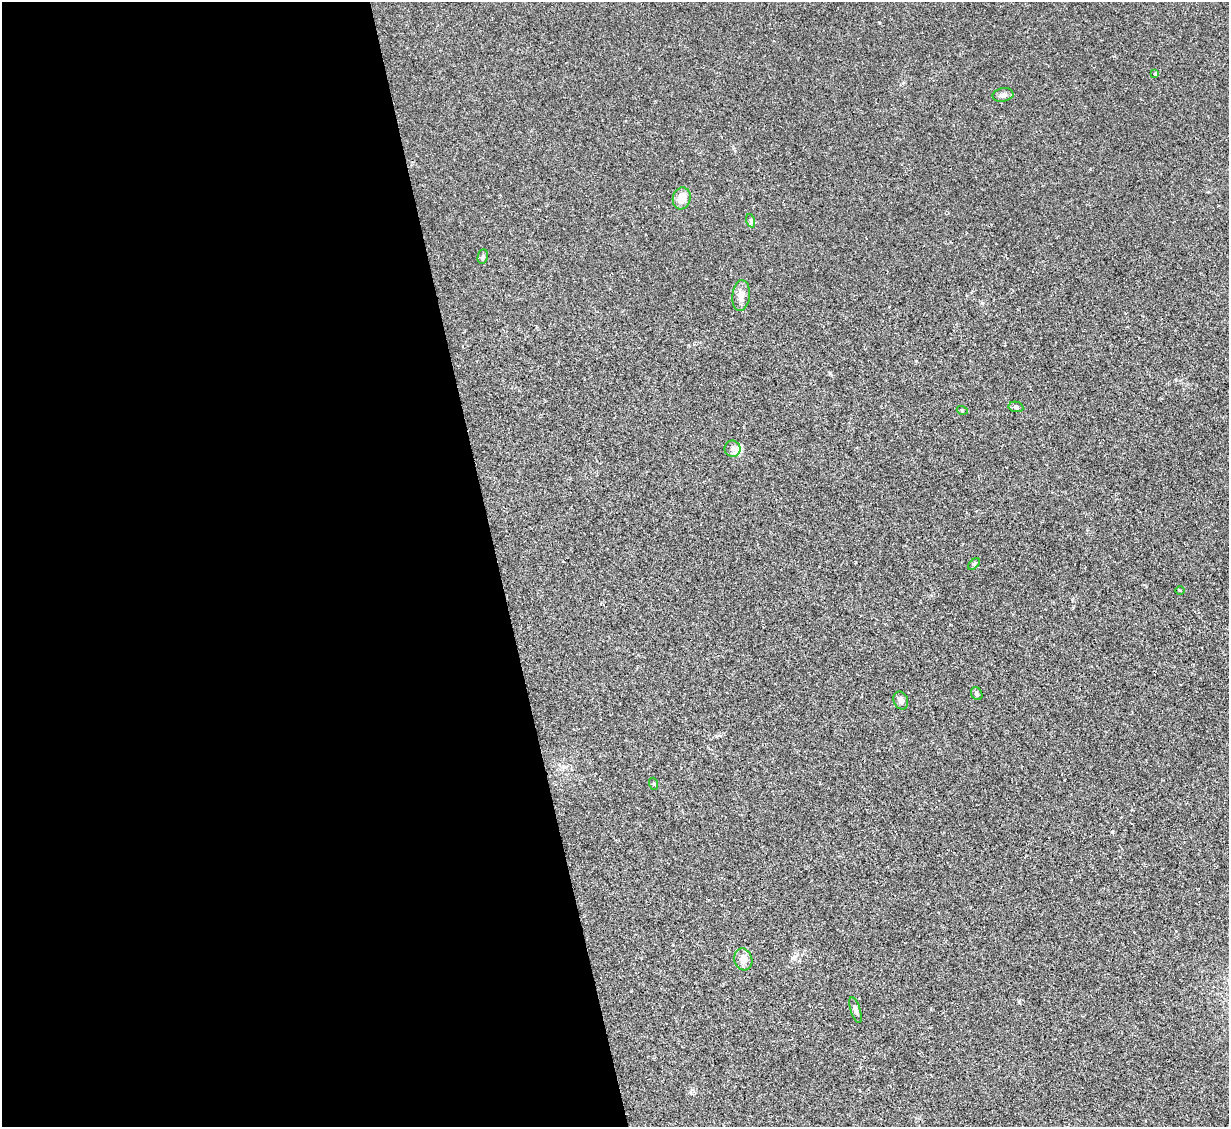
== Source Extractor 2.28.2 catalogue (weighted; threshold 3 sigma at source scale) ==
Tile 9 of 4 x 4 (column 1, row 3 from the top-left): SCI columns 2-1228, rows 1377-2501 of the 4908 x 4890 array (HDU 1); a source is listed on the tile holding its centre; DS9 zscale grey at full resolution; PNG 1231 x 1129 px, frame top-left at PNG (2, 2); each listed source drawn as its Kron ellipse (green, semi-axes under 4 px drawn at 4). Shown black and unused: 40% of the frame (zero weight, under 2 of 3 exposures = <1% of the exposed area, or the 3 px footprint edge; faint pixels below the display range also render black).
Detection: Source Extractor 2.28.2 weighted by HDU 2 'WHT'; one run over the whole footprint, this tile lists its part. Background 0.0692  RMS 0.0091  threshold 0.0411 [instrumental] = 3 sigma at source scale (4.5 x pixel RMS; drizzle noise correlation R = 1.50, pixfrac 1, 0.05/0.05 arcsec/px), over >= 5 px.
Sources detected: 16; all 16 listed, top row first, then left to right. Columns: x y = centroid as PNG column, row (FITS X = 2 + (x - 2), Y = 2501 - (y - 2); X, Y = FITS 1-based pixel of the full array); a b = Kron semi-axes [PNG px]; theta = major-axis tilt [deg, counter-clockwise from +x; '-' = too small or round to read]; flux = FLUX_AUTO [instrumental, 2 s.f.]
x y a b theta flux
1155 74 4 3 - 1.6
1003 95 10 6 10 3.9
682 198 11 9 75 10
751 221 7 4 -72 1.5
483 257 7 5 80 2.1
741 295 15 8 84 6.4
1016 407 7 5 -11 2
962 410 5 3 - 0.83
732 449 8 8 - 3.7
974 564 7 4 44 1.2
1180 590 5 3 - 0.73
977 694 7 5 -60 1.7
901 700 9 7 -67 3.3
654 784 6 4 -72 1.1
743 959 11 9 -73 6.9
856 1010 14 5 -72 3